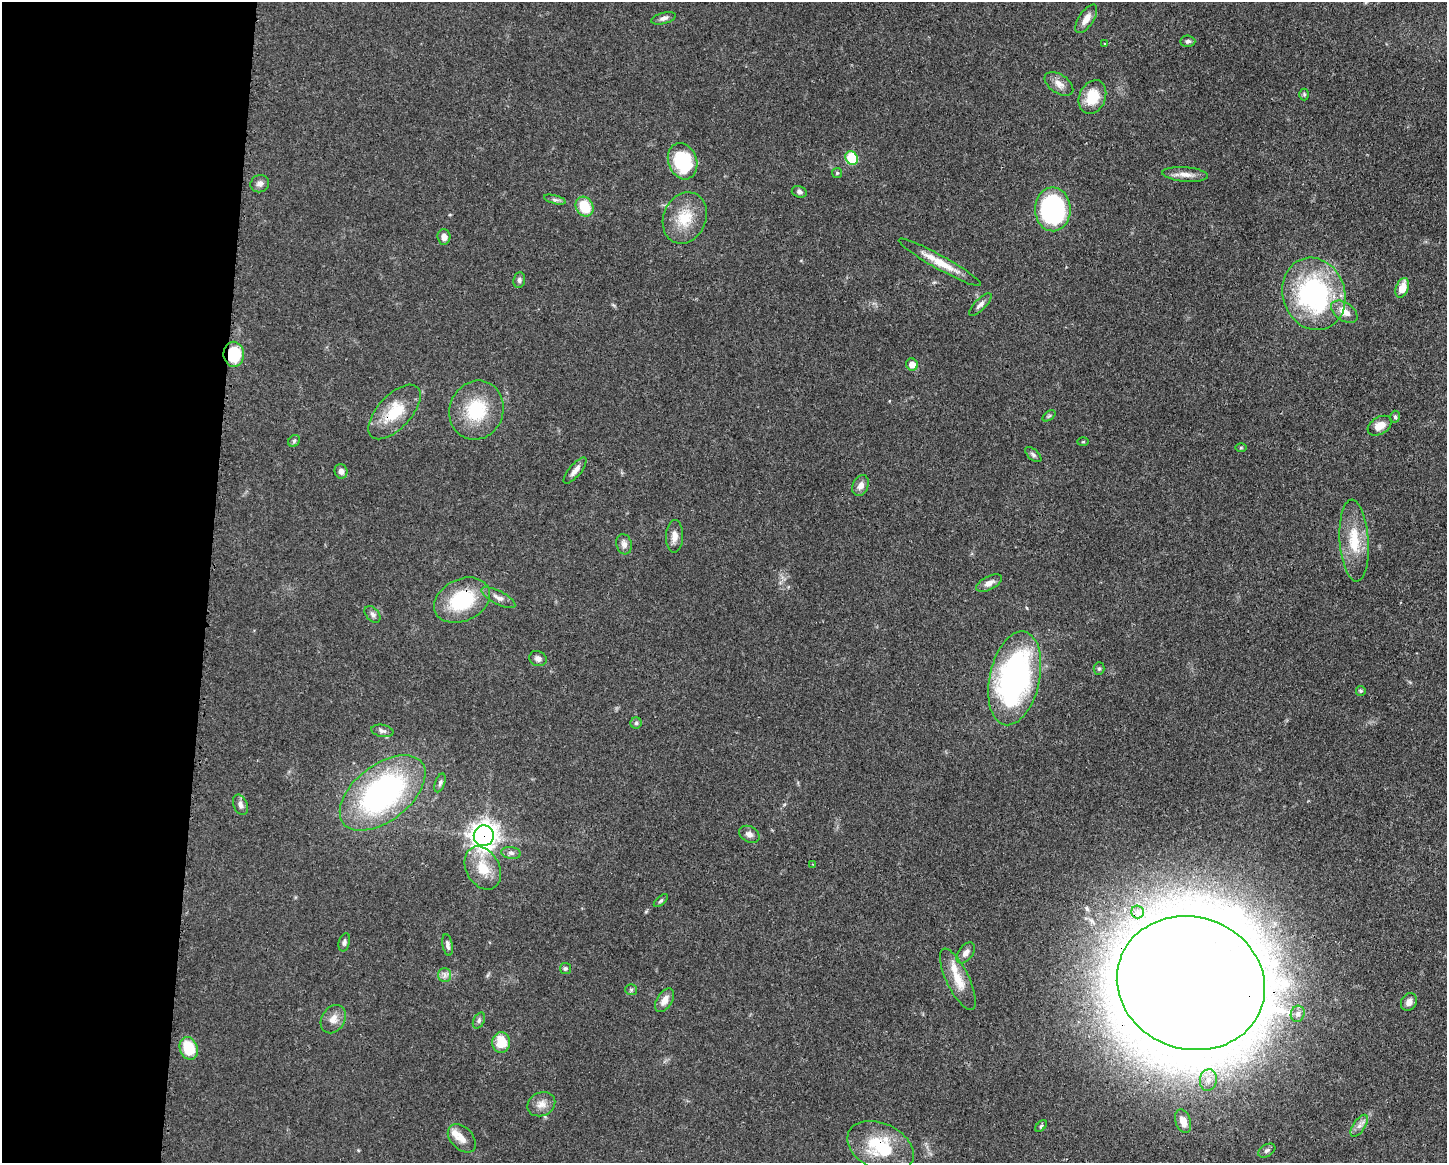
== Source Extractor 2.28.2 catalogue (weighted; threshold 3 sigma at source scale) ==
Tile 4 of 3 x 4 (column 1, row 2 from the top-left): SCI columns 113-1557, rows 2323-3483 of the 4671 x 4645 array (HDU 1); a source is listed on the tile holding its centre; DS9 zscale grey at full resolution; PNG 1449 x 1165 px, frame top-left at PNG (2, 2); each listed source drawn as its Kron ellipse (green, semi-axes under 4 px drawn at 4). Shown black and unused: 14% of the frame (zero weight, under 3 of 4 exposures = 1% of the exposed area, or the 3 px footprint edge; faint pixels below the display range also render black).
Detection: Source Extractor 2.28.2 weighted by HDU 2 'WHT'; one run over the whole footprint, this tile lists its part. Background 0.0543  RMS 0.0032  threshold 0.0146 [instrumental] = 3 sigma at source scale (4.5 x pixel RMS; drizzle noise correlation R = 1.50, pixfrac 1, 0.05/0.05 arcsec/px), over >= 5 px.
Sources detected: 87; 3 inside a brighter listed object's ellipse — not listed separately; the other 84 listed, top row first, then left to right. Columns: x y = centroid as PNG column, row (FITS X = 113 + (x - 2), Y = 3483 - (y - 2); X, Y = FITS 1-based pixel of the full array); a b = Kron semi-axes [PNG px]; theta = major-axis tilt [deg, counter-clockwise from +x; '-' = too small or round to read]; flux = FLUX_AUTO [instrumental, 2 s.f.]
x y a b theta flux
664 18 12 5 15 1.2
1086 19 16 7 56 2.8
1188 41 7 5 -2 0.77
1105 44 3 3 - 0.41
1059 84 16 9 -34 2.6
1304 94 6 5 - 0.5
1092 97 17 13 67 8.6
852 158 7 6 - 19
683 161 18 14 -72 21
837 173 5 5 - 0.48
1185 174 23 7 -5 2.9
260 184 9 8 - 1.5
799 192 8 5 -15 0.89
555 200 11 4 -15 0.86
585 207 10 8 -60 9.6
1053 209 22 18 -89 49
685 218 26 21 66 9.7
444 237 8 6 -86 1.8
940 262 47 7 -29 6.8
519 280 8 6 85 0.87
1402 288 10 6 69 4.4
1314 294 37 31 -72 58
980 305 15 5 45 1.4
1344 312 15 9 -34 4.3
234 354 12 10 -87 13
912 364 6 5 - 3.1
476 410 30 27 70 16
394 412 34 16 47 12
1049 416 7 4 37 0.49
1395 417 6 4 -86 0.62
1380 426 13 8 32 3.2
294 441 6 5 - 0.65
1083 442 6 3 2 0.33
1241 447 6 4 0 0.34
1033 455 10 5 -42 0.8
575 470 16 6 50 2.2
341 471 7 6 - 1.5
861 485 11 7 65 2.3
675 536 16 8 87 2.5
1354 540 41 14 -86 11
624 544 10 7 -75 1.6
989 583 14 7 27 2.1
498 598 19 6 -27 2
462 600 29 21 25 21
373 614 10 6 -49 1.1
538 659 9 7 -22 1.3
1099 669 6 5 - 0.54
1015 678 48 25 78 89
1361 691 5 4 - 0.38
636 723 5 5 - 0.64
382 731 11 6 -10 1
440 783 10 5 71 0.79
383 793 50 28 38 79
240 805 10 7 -66 1.5
749 834 11 7 -27 1.4
484 836 10 10 - 270
511 853 9 6 -8 1.1
813 864 3 3 - 0.29
483 868 23 16 -61 8.5
661 901 8 4 41 0.52
1138 912 6 6 - 2
344 942 9 5 76 0.93
448 945 11 5 -79 1.2
966 953 12 7 53 1.8
565 968 5 5 - 0.6
445 975 7 6 - 1.1
958 979 33 11 -64 6.8
1191 983 75 66 -19 1900
631 990 6 5 - 0.56
665 1000 13 7 58 2.8
1409 1002 9 7 60 1.8
1298 1014 8 7 - 1.4
333 1019 15 11 57 3
479 1021 8 5 64 0.8
501 1042 10 9 - 7.1
189 1048 12 8 -70 11
1208 1080 11 8 80 2.5
541 1104 14 11 24 2.7
1183 1121 12 7 -71 4.4
1041 1126 7 4 45 0.58
1359 1126 12 6 56 1.7
462 1138 17 11 -46 3.1
881 1147 35 23 -25 18
1267 1151 9 6 30 0.88
Overlapping masked pixels (flux is a lower limit): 6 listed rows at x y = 234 354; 394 412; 462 600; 484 836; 1191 983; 881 1147